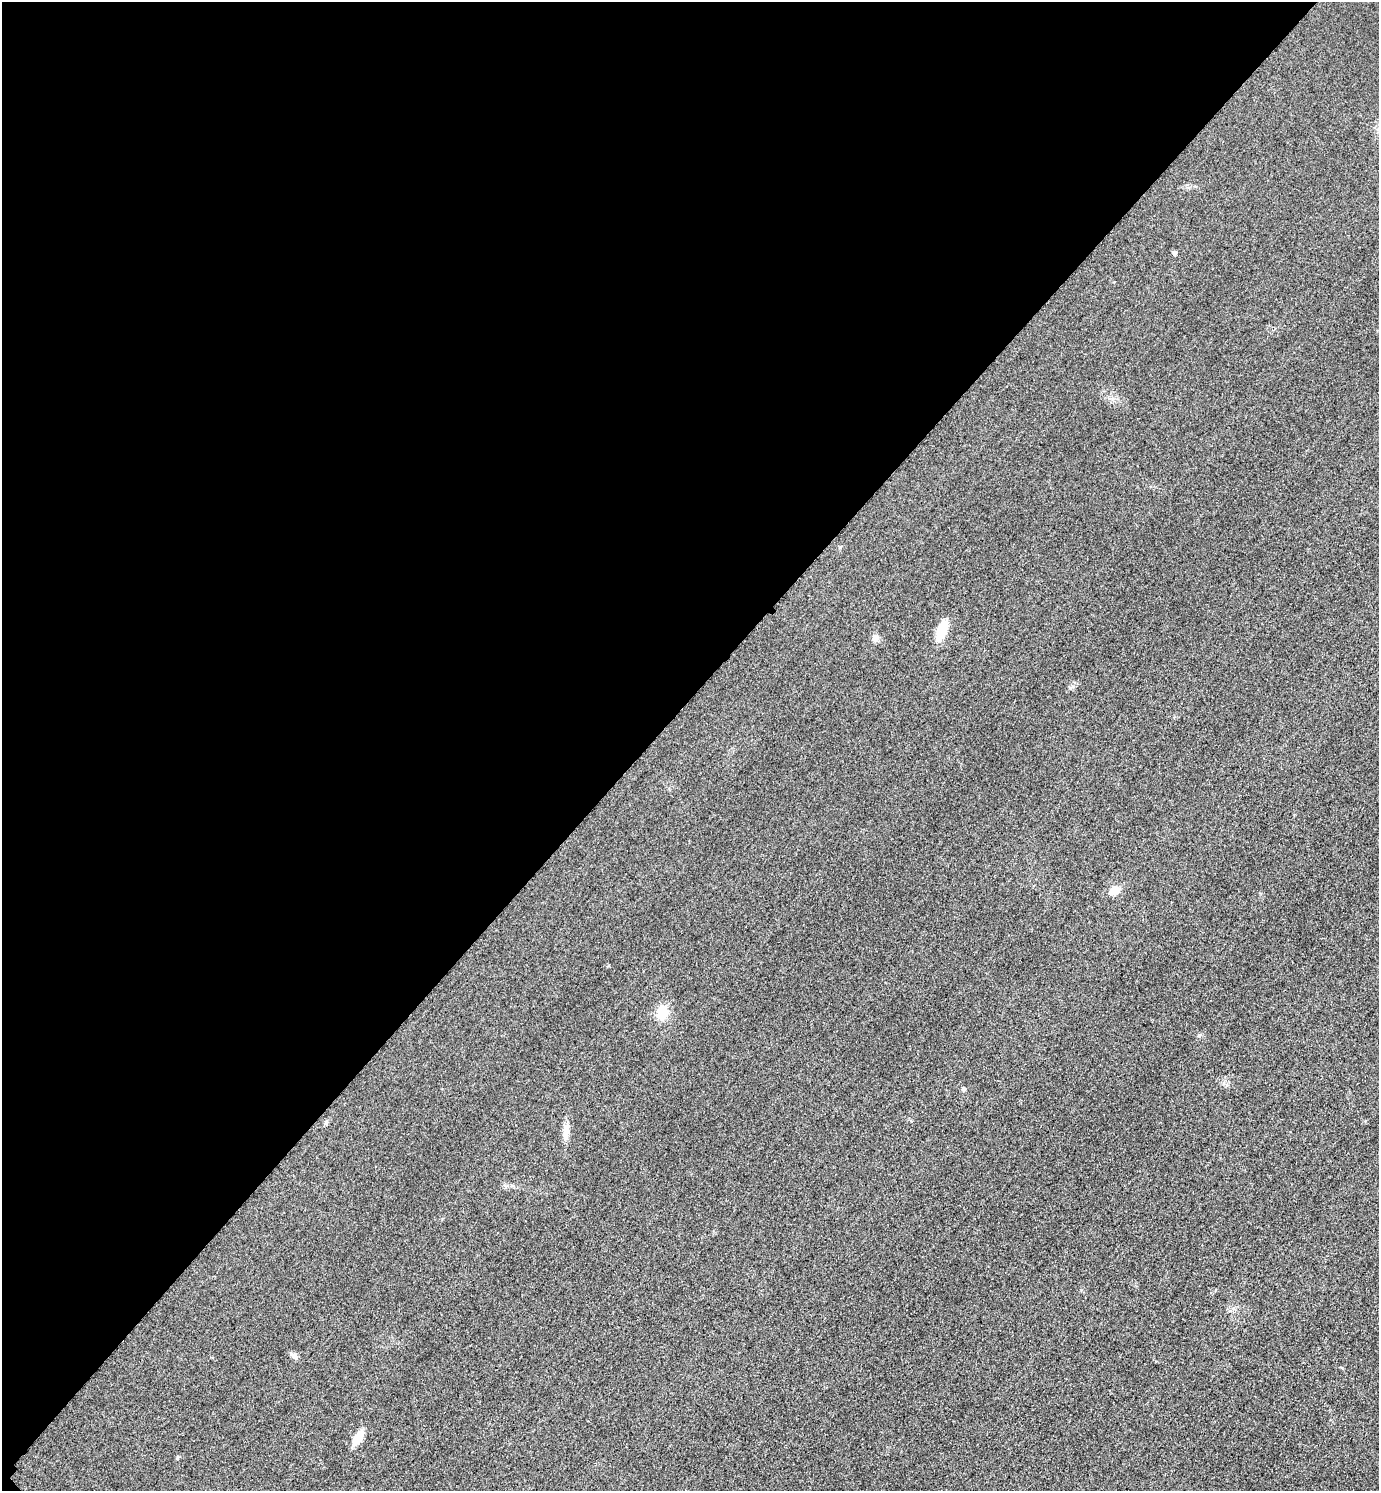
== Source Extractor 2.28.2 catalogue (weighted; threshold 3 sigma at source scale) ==
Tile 5 of 4 x 4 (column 1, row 2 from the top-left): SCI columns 327-1703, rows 3011-4499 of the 6019 x 6019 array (HDU 1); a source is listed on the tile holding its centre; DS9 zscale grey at full resolution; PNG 1381 x 1493 px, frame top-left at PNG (2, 2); no overlay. Shown black and unused: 47% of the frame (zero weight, under 3 of 4 exposures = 3% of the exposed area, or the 3 px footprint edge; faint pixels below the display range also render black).
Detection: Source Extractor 2.28.2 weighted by HDU 2 'WHT'; one run over the whole footprint, this tile lists its part. Background 0.0756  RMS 0.017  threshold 0.0773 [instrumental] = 3 sigma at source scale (4.5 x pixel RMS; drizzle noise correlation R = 1.50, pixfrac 1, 0.05/0.05 arcsec/px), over >= 5 px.
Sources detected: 9; all 9 listed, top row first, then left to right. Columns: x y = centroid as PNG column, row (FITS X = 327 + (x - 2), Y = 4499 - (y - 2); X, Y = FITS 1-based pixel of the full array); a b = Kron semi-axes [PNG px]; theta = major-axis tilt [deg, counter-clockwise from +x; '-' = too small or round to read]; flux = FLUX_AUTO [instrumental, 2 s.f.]
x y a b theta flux
1174 253 5 4 - 4.5
941 631 19 9 71 43
876 638 9 8 - 7.4
1114 890 13 10 30 16
663 1012 14 11 86 33
963 1089 5 5 - 3.3
566 1132 23 8 87 15
294 1356 11 6 -54 5.9
358 1438 15 8 59 30